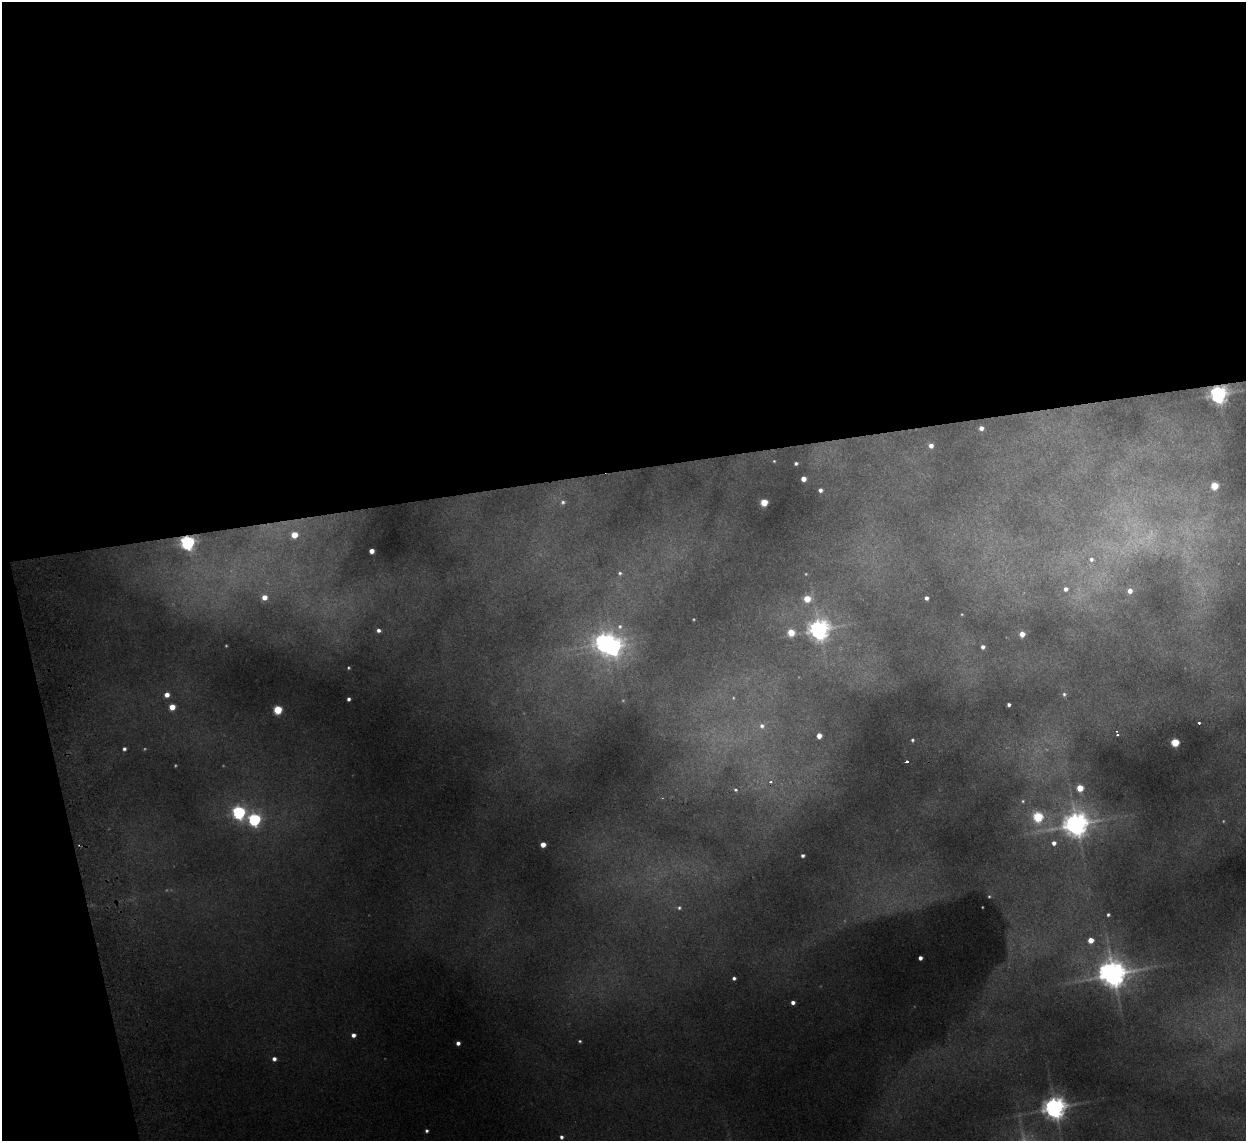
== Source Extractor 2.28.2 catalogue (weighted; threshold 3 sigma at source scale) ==
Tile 1 of 4 x 4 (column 1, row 1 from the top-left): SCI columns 53-1296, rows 3571-4709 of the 5079 x 4977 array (HDU 1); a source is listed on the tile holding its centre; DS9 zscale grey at full resolution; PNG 1248 x 1143 px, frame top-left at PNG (2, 2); no overlay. Shown black and unused: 44% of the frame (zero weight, under 2 of 3 exposures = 3% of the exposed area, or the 3 px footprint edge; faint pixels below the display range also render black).
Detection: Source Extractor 2.28.2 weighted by HDU 2 'WHT'; one run over the whole footprint, this tile lists its part. Background 0.072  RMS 0.01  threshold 0.0452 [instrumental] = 3 sigma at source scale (4.5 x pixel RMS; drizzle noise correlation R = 1.50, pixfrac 1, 0.05/0.05 arcsec/px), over >= 5 px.
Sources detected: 95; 24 too faint to see at this stretch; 2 inside a brighter object's white glare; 1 cosmic-ray / hot-pixel residue — not listed; the other 68 listed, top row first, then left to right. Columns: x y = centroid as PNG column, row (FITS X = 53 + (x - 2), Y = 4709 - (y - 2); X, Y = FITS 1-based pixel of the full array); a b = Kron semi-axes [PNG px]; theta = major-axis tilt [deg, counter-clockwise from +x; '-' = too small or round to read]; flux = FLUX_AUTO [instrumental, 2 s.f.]
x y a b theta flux
1219 394 7 7 - 670
981 428 4 4 - 7.9
931 446 5 5 - 8
774 461 6 5 - 2
796 463 5 5 - 3.4
803 479 5 4 - 13
1214 486 5 5 - 47
820 490 6 5 - 5.5
563 502 7 7 - 4.6
764 502 5 5 - 47
294 535 6 6 - 30
1146 538 56 38 12 150
188 542 6 6 - 450
372 551 4 4 - 12
1091 559 7 7 - 4.5
620 573 7 6 - 3.6
1066 589 5 5 - 6.3
1130 591 5 5 - 10
264 597 6 6 - 15
926 598 4 4 - 4.9
807 599 6 5 - 34
962 614 3 2 - 0.98
620 627 9 8 - 7
819 629 8 8 - 1100
378 630 5 4 - 4.7
791 632 5 5 - 36
1022 634 5 4 - 15
604 642 8 7 - 870
983 647 4 4 - 5.3
1064 694 6 6 - 3.3
167 695 5 5 - 11
733 698 6 6 - 2.4
349 699 4 4 - 3.9
1009 705 4 4 - 3.6
172 707 5 5 - 24
278 710 5 5 - 70
1199 723 3 3 - 5.5
762 726 7 7 - 6.5
1117 735 3 3 - 2.4
819 736 4 4 - 14
912 740 5 4 - 2.4
1175 742 5 5 - 63
124 749 4 4 - 3.4
907 762 4 3 - 10
771 782 5 4 - 3.7
1080 788 5 5 - 39
735 790 6 5 - 2.7
1023 801 6 6 - 2.6
239 812 7 6 - 320
1038 817 7 6 - 110
254 819 7 6 - 270
1076 824 12 9 14 1600
1054 843 6 6 - 7.8
543 845 4 4 - 15
803 856 4 4 - 3.6
679 908 7 6 - 3.4
1108 915 4 3 - 2.4
1091 940 5 5 - 19
920 958 4 4 - 6.1
1113 974 10 9 - 2000
734 978 4 4 - 3.8
793 1002 4 4 - 6.6
353 1035 5 4 - 7
458 1043 4 4 - 5.8
274 1059 5 4 - 6
1055 1108 7 7 - 1400
427 1131 4 4 - 3
561 1137 5 5 - 3.7
Overlapping masked pixels (flux is a lower limit): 2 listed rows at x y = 1219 394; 188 542